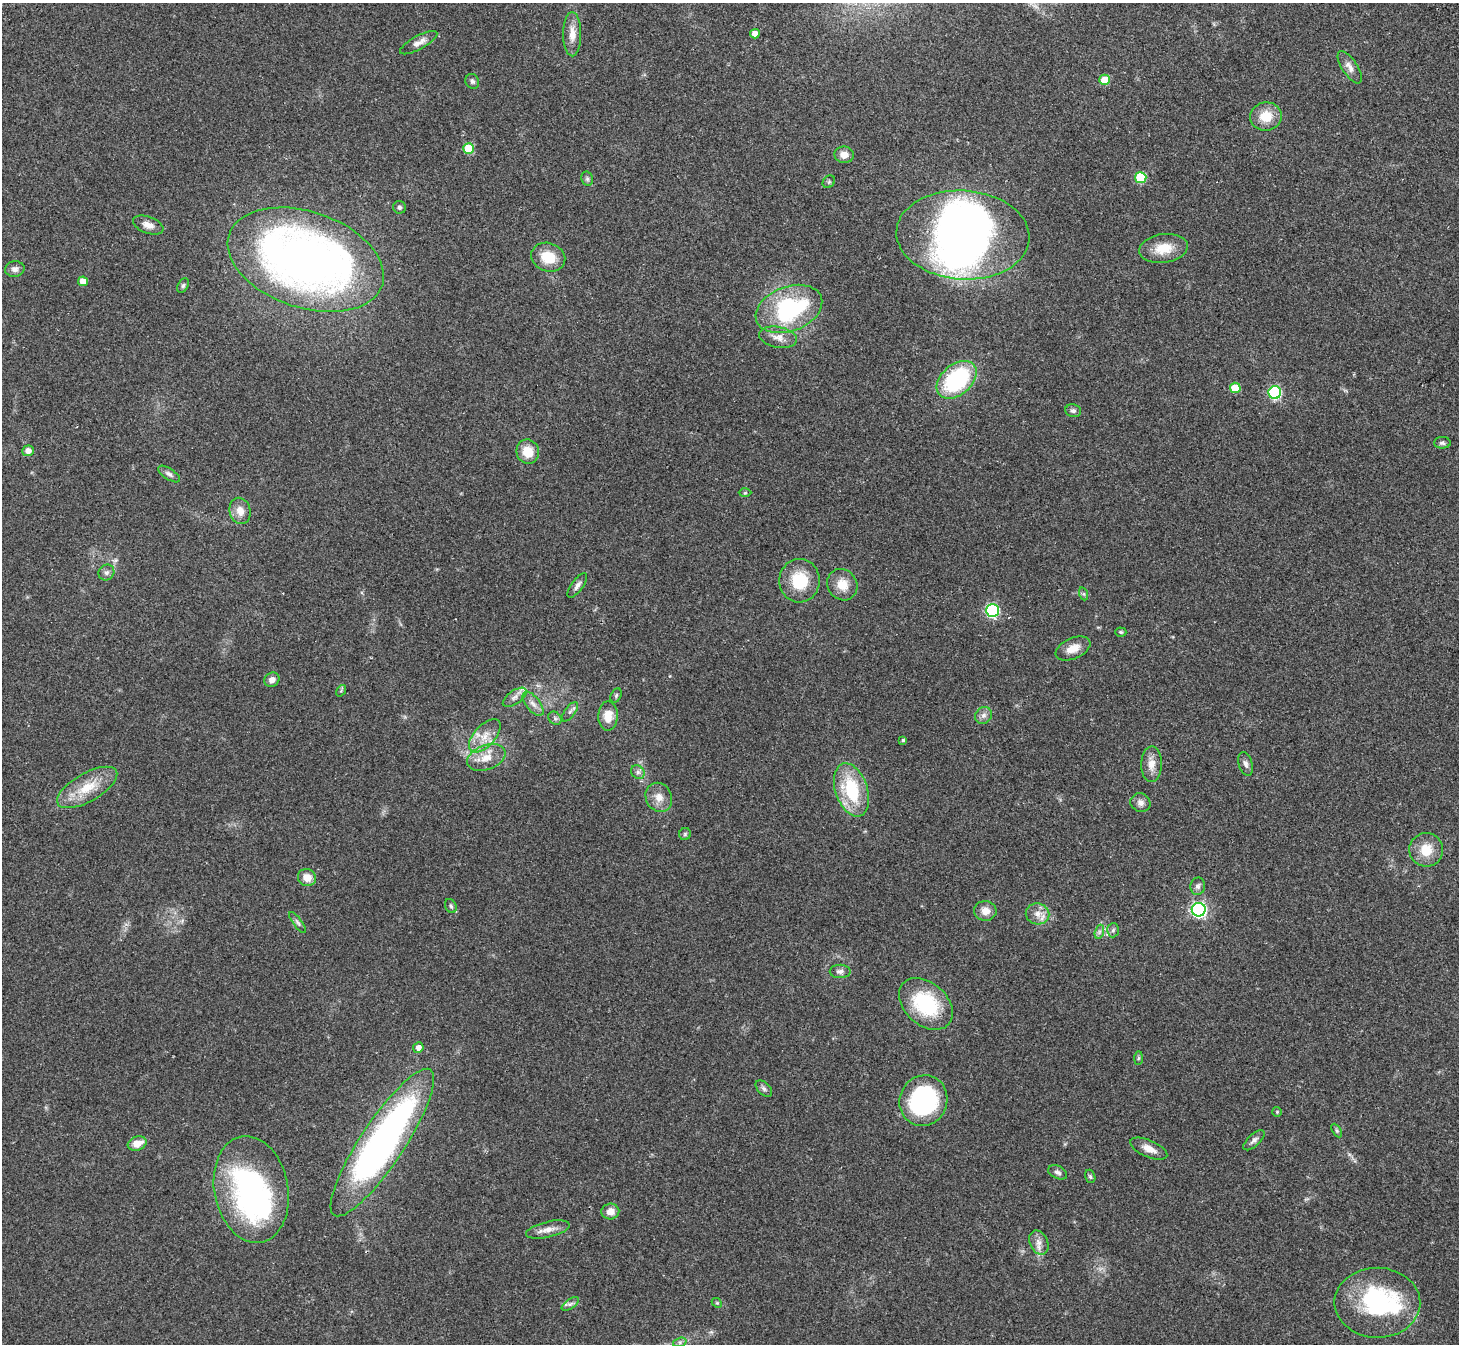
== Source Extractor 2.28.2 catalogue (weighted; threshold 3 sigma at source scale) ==
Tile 10 of 4 x 4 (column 2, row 3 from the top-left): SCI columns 1509-2965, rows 1538-2879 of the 5934 x 5893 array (HDU 1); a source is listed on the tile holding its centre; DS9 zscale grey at full resolution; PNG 1461 x 1346 px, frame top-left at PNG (2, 3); each listed source drawn as its Kron ellipse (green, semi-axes under 4 px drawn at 4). Shown black and unused: <1% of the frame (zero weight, under 2 of 3 exposures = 3% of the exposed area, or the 3 px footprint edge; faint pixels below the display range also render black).
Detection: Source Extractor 2.28.2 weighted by HDU 2 'WHT'; one run over the whole footprint, this tile lists its part. Background 0.141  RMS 0.0088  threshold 0.0394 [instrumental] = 3 sigma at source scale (4.5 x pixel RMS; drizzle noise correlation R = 1.50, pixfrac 1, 0.05/0.05 arcsec/px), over >= 5 px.
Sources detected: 97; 3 inside a brighter object's white glare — neither listed nor drawn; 1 inside a brighter listed object's ellipse — not listed separately; the other 93 listed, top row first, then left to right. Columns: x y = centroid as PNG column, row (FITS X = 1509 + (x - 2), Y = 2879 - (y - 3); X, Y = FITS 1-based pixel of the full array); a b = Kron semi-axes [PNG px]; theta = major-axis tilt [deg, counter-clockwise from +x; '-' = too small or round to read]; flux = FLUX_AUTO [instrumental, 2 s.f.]
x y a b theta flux
572 34 22 9 -90 9.8
755 34 5 4 - 8.3
419 43 21 6 28 6.3
1350 67 19 7 -56 6.2
1105 80 5 5 - 22
472 81 8 6 -61 2.4
1266 116 16 14 8 17
469 148 5 5 - 29
844 155 10 8 -9 6.9
1141 178 5 5 - 46
587 179 7 5 -70 1.8
829 182 7 5 45 1.6
399 207 6 6 - 1.9
148 225 16 8 -21 6.2
963 235 66 44 -4 290
1163 248 24 14 9 19
548 257 17 14 -19 20
306 260 81 48 -19 580
15 269 10 8 5 4
83 281 5 4 - 8.1
183 285 8 5 63 1.7
789 309 34 22 21 110
778 337 19 10 -11 9
957 380 23 15 41 92
1235 388 5 5 - 22
1275 392 6 6 - 87
1073 411 8 6 -13 2.8
1442 443 8 5 0 2
28 451 6 5 - 5
528 452 12 11 - 16
169 474 12 5 -34 2.9
745 493 6 4 2 1.2
240 511 13 10 -77 8.6
106 572 8 7 - 2.9
799 581 22 20 87 30
577 585 14 5 54 3.6
842 585 16 14 -56 13
1084 594 6 4 -71 1.4
992 610 6 6 - 120
1121 632 5 4 - 1.3
1073 648 18 10 24 11
272 680 8 6 31 4.7
341 691 6 4 55 1.1
616 696 8 5 64 1.5
515 697 14 6 35 4.7
533 704 14 7 -52 5.3
570 712 11 5 53 2.7
984 715 9 8 - 3.8
608 716 15 9 89 13
555 718 7 6 - 2.3
485 736 20 10 47 13
903 740 4 4 - 1.3
486 758 20 12 21 13
1151 764 18 10 88 9
1246 764 12 7 -75 3.5
638 772 7 6 - 2.7
87 787 33 14 30 25
851 790 27 16 -71 52
659 797 15 13 -62 9.1
1140 803 10 9 - 4.5
685 834 6 6 - 1.6
1426 850 17 17 - 18
307 877 9 8 - 9.1
1198 886 8 7 - 2.8
451 906 7 5 -62 1.8
1199 910 7 7 - 220
985 911 11 10 - 7.8
1037 914 12 10 -12 8.2
298 922 13 4 -52 2.4
1113 930 7 6 - 2
1099 932 7 4 72 2.1
840 971 10 6 -1 3.3
926 1004 31 21 -42 62
418 1047 5 5 - 4.7
1138 1058 7 4 89 1.4
764 1089 10 6 -44 2.4
923 1101 25 23 65 110
1277 1112 5 5 - 1
1337 1131 7 4 -59 1.6
1254 1140 13 6 43 3.5
137 1143 9 7 19 11
382 1143 87 22 56 380
1149 1149 20 8 -23 8.3
1058 1172 10 6 -25 2.9
1090 1176 7 5 -73 1.7
251 1189 54 37 -79 190
610 1211 9 8 - 7.3
548 1229 22 8 13 8.1
1039 1243 12 9 -63 6.1
717 1303 5 4 - 1.1
1377 1303 43 35 -1 110
570 1304 10 5 35 2.5
680 1342 7 4 18 1.8